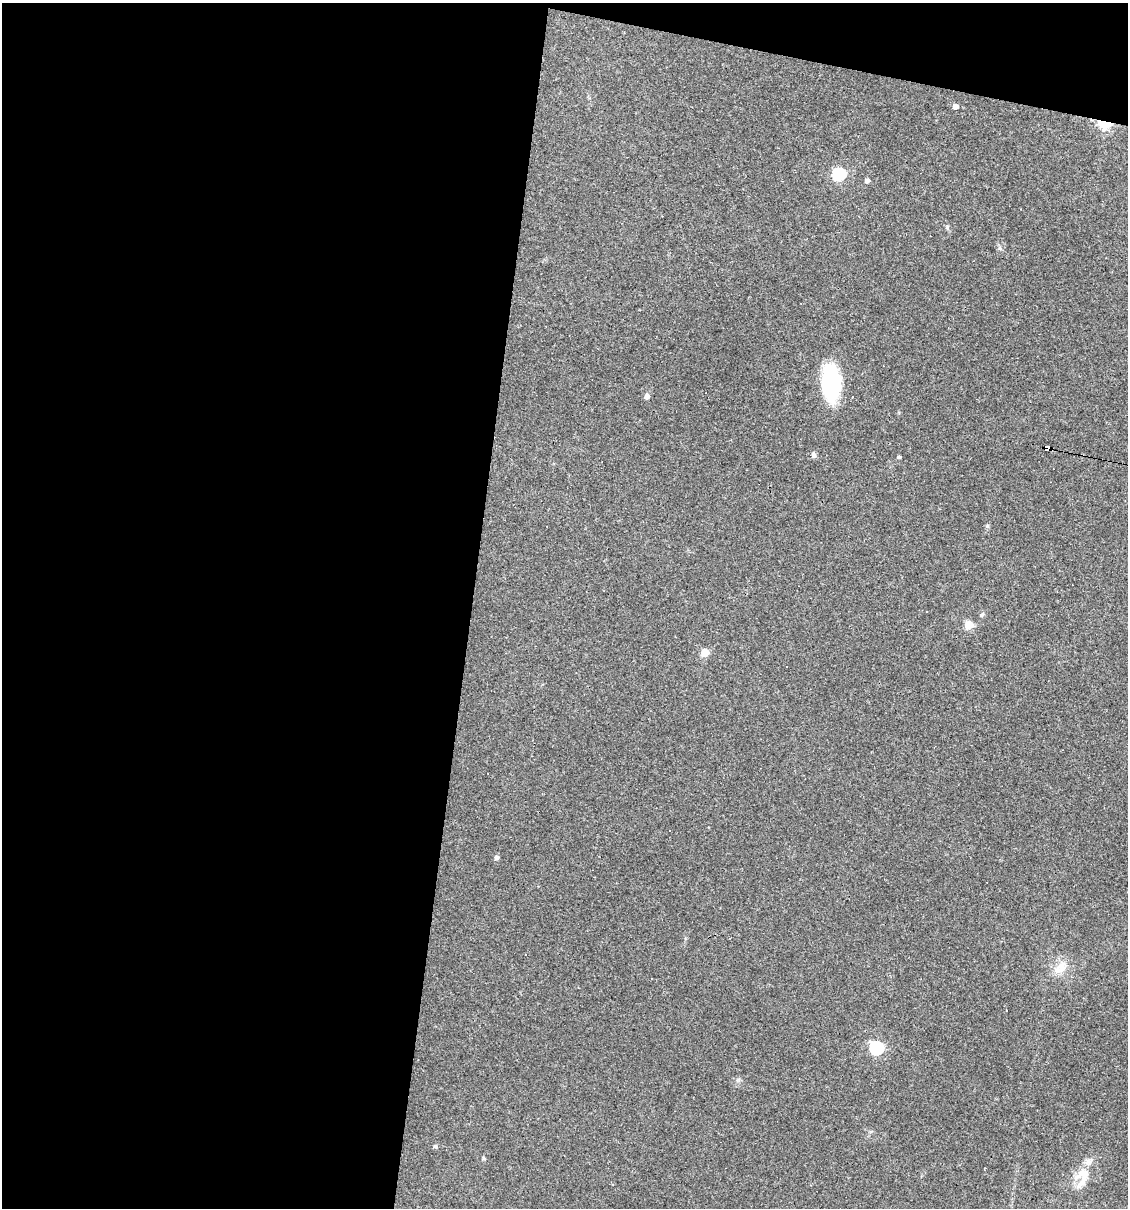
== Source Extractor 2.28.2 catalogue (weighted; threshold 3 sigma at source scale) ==
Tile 1 of 4 x 4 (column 1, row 1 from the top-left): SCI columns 113-1238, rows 3619-4824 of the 4845 x 4824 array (HDU 1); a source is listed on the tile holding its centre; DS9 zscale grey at full resolution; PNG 1130 x 1210 px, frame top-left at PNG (2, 3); no overlay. Shown black and unused: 44% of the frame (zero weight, under 3 of 4 exposures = <1% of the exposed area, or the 3 px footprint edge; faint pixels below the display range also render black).
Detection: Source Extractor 2.28.2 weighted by HDU 2 'WHT'; one run over the whole footprint, this tile lists its part. Background 0.0911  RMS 0.0055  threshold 0.0247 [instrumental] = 3 sigma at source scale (4.5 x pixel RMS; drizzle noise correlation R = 1.50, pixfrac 1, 0.05/0.05 arcsec/px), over >= 5 px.
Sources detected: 21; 1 cosmic-ray / hot-pixel residue — not listed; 1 inside a brighter listed object's ellipse — not listed separately; the other 19 listed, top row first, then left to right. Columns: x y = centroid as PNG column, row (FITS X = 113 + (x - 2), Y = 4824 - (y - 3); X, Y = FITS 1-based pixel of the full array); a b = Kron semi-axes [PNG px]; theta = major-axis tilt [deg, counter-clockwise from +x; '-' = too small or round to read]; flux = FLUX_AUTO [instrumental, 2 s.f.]
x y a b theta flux
955 106 5 4 - 2.9
1104 123 9 6 -12 45
839 174 6 6 - 70
867 180 5 4 - 2.1
831 383 35 17 -87 49
647 396 5 5 - 2.7
1047 447 6 4 -17 120
814 455 8 5 -66 1.4
899 457 4 3 - 0.97
987 526 6 5 - 0.84
982 615 8 5 45 1.1
969 625 5 5 - 20
705 652 5 5 - 14
496 857 5 4 - 1.7
525 954 3 2 - 0.63
1061 967 15 12 74 6.7
876 1048 6 6 - 90
435 1147 7 4 -20 0.82
1082 1176 29 19 68 12
Overlapping masked pixels (flux is a lower limit): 2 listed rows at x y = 1104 123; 1047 447
Unlisted compact peaks at least as high as the median listed source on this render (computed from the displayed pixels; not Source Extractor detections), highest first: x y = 483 1158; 947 227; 999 248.